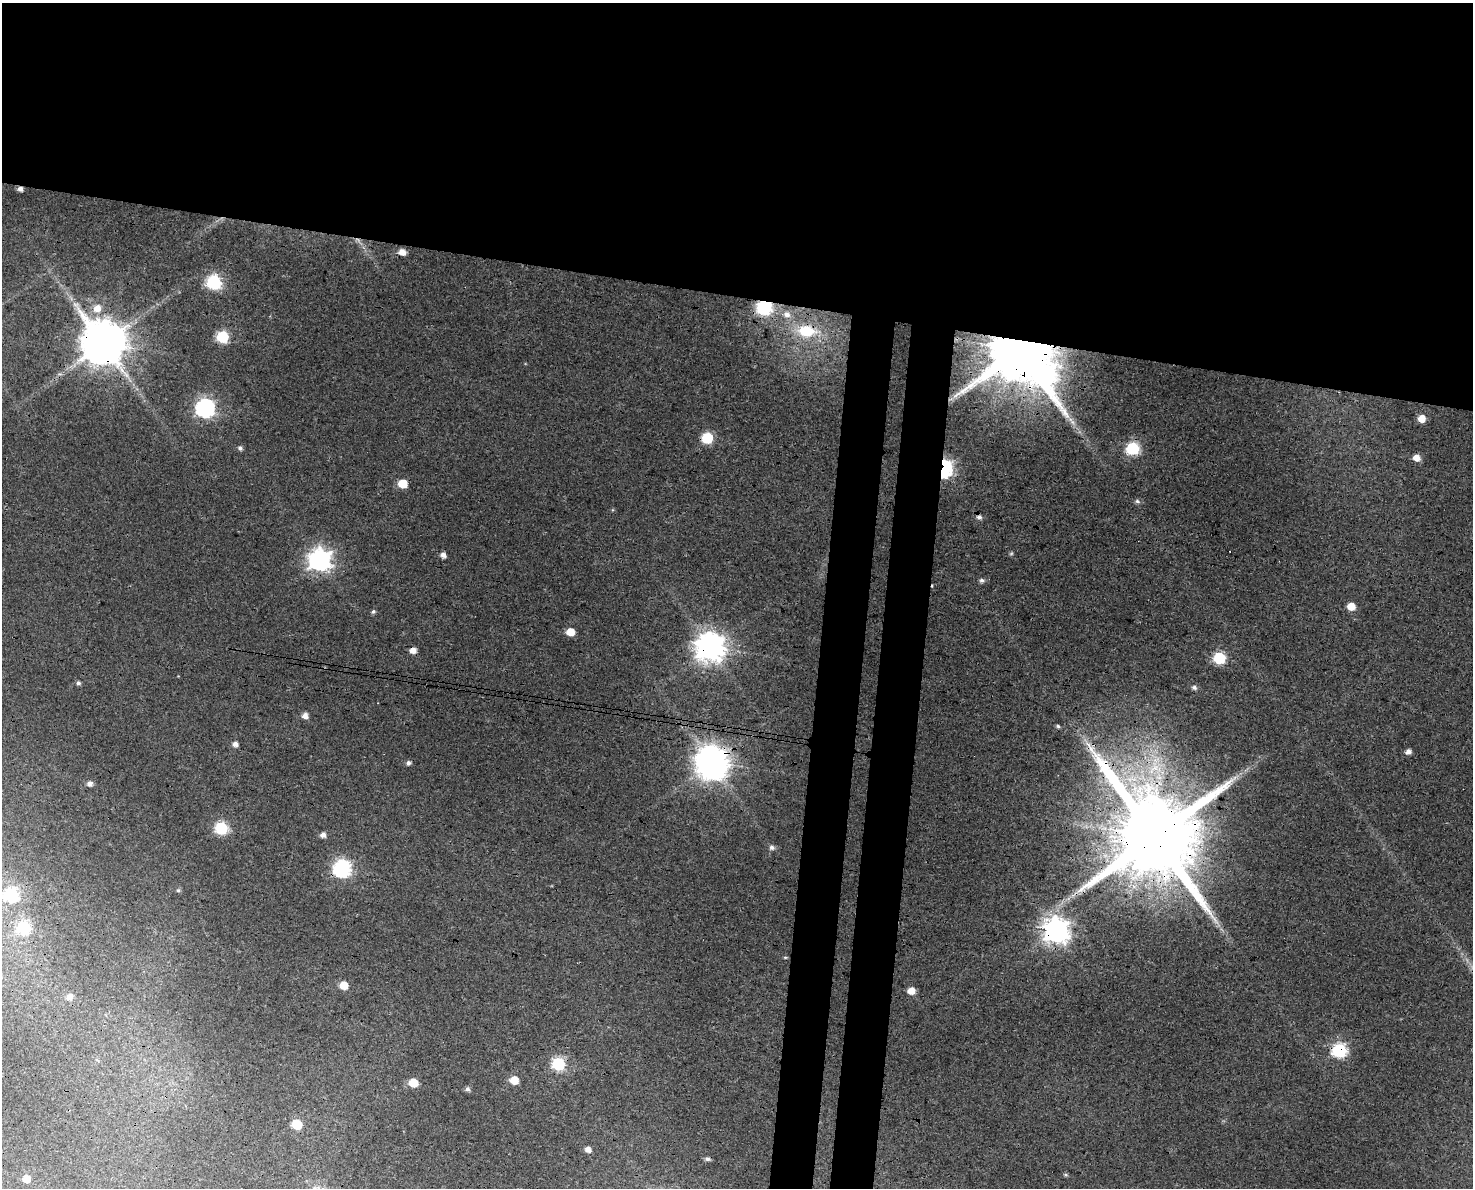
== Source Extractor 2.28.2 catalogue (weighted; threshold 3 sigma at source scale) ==
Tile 2 of 3 x 4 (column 2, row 1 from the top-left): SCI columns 1815-3285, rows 3570-4755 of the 5041 x 4776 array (HDU 1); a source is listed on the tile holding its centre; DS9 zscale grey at full resolution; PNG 1475 x 1190 px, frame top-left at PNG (2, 3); no overlay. Shown black and unused: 29% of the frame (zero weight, under 3 of 4 exposures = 5% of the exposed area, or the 3 px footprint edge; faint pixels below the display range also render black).
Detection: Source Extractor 2.28.2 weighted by HDU 2 'WHT'; one run over the whole footprint, this tile lists its part. Background 0.0285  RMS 0.0044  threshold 0.0196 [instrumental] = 3 sigma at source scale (4.5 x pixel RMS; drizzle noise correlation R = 1.50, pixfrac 1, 0.0396/0.0396 arcsec/px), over >= 5 px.
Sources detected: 67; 2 too faint to see at this stretch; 3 inside a brighter object's white glare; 4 cosmic-ray / hot-pixel residue — not listed; the other 58 listed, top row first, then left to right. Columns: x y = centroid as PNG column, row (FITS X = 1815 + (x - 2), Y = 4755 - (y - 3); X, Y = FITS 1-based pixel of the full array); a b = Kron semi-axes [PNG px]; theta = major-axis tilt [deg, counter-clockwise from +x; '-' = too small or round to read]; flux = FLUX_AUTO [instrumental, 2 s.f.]
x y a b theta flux
20 189 5 5 - 1.9
402 252 6 5 - 4.1
214 282 8 7 - 73
97 308 8 8 - 4.3
763 308 8 5 -22 47
787 314 10 8 -35 2.9
807 331 27 16 -4 17
222 337 6 6 - 43
103 343 12 12 - 2100
1020 350 15 11 10 6200
205 408 7 7 - 170
1422 418 6 6 - 5.7
707 438 6 6 - 35
240 448 6 5 - 1.2
1133 448 7 6 - 56
1416 458 6 6 - 4.5
944 470 8 5 69 160
402 483 6 6 - 13
1137 501 7 5 -16 1
443 555 5 5 - 2.2
320 560 8 8 - 300
982 580 6 5 - 1.2
1351 606 6 5 - 6.6
373 612 6 5 - 0.86
570 632 6 5 - 7.6
710 647 9 9 - 630
1219 658 6 6 - 41
78 683 5 5 - 1
1194 687 6 5 - 1.2
305 715 6 5 - 2.8
1058 726 5 4 - 0.77
235 744 5 5 - 2.2
1408 752 5 5 - 2.4
711 762 10 9 - 790
408 763 5 5 - 1.3
89 784 6 5 - 2.2
221 828 6 6 - 53
323 835 5 5 - 2.2
1154 836 24 20 -36 10000
772 847 7 7 - 1.4
342 868 7 7 - 130
178 890 5 5 - 0.79
11 895 7 7 - 68
24 927 6 6 - 52
1056 931 9 9 - 450
785 957 5 3 - 0.47
343 985 6 5 - 7.4
911 991 6 5 - 5.4
69 997 7 6 - 2.7
1340 1050 7 7 - 82
558 1064 7 6 - 54
514 1080 6 5 - 8.8
413 1083 6 6 - 12
467 1089 5 5 - 1.2
297 1124 6 6 - 23
588 1149 5 5 - 2.6
1066 1174 7 3 -1 0.59
26 1179 6 6 - 6.1
Overlapping masked pixels (flux is a lower limit): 11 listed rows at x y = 20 189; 807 331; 103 343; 1020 350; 944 470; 710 647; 711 762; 1154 836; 342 868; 1056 931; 1340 1050